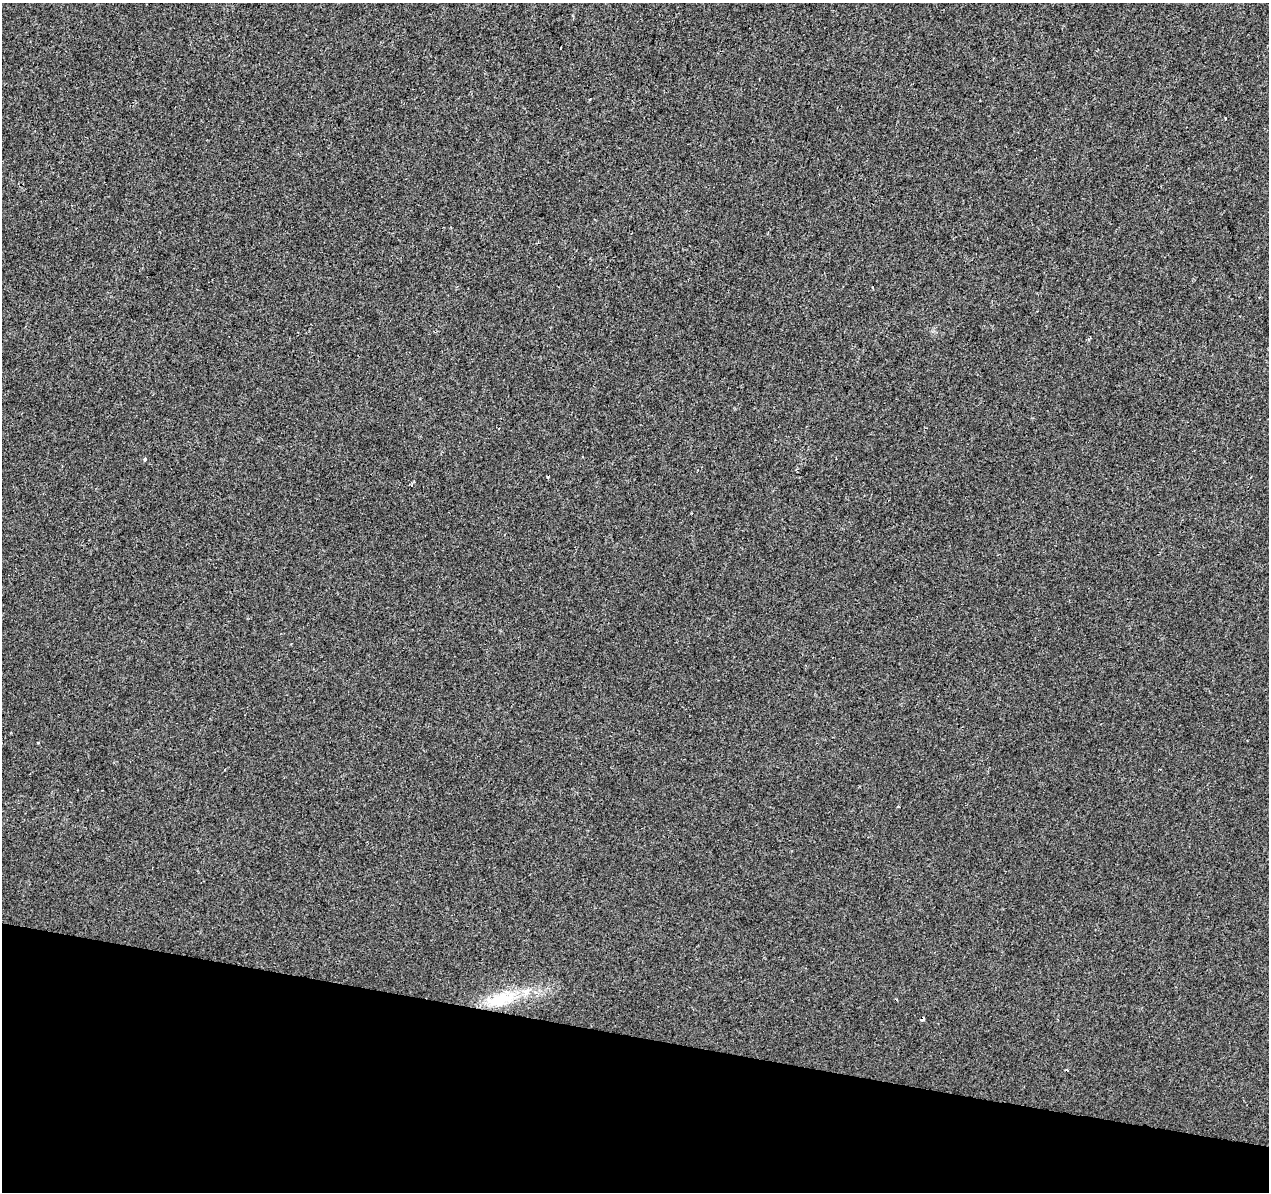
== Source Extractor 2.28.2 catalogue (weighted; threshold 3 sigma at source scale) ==
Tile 15 of 4 x 4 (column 3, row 4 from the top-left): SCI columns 2544-3810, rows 284-1473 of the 5078 x 5267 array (HDU 1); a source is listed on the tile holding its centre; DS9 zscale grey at full resolution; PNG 1271 x 1194 px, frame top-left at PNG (2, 3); no overlay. Shown black and unused: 13% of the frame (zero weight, under 2 of 3 exposures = <1% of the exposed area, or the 3 px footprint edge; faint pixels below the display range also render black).
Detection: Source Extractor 2.28.2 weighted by HDU 2 'WHT'; one run over the whole footprint, this tile lists its part. Background 0.00233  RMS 0.003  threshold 0.0136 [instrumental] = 3 sigma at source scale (4.5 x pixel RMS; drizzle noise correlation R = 1.50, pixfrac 1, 0.0396/0.0396 arcsec/px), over >= 5 px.
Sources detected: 8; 3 cosmic-ray / hot-pixel residue — not listed; the other 5 listed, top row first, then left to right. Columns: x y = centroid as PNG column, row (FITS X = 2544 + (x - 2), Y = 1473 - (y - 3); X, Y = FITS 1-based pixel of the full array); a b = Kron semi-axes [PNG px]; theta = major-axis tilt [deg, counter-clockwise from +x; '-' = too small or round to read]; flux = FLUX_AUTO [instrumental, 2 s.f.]
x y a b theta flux
145 459 4 4 - 0.56
548 476 3 2 - 0.29
38 743 3 3 - 0.32
898 807 4 2 - 0.27
500 999 40 17 18 14